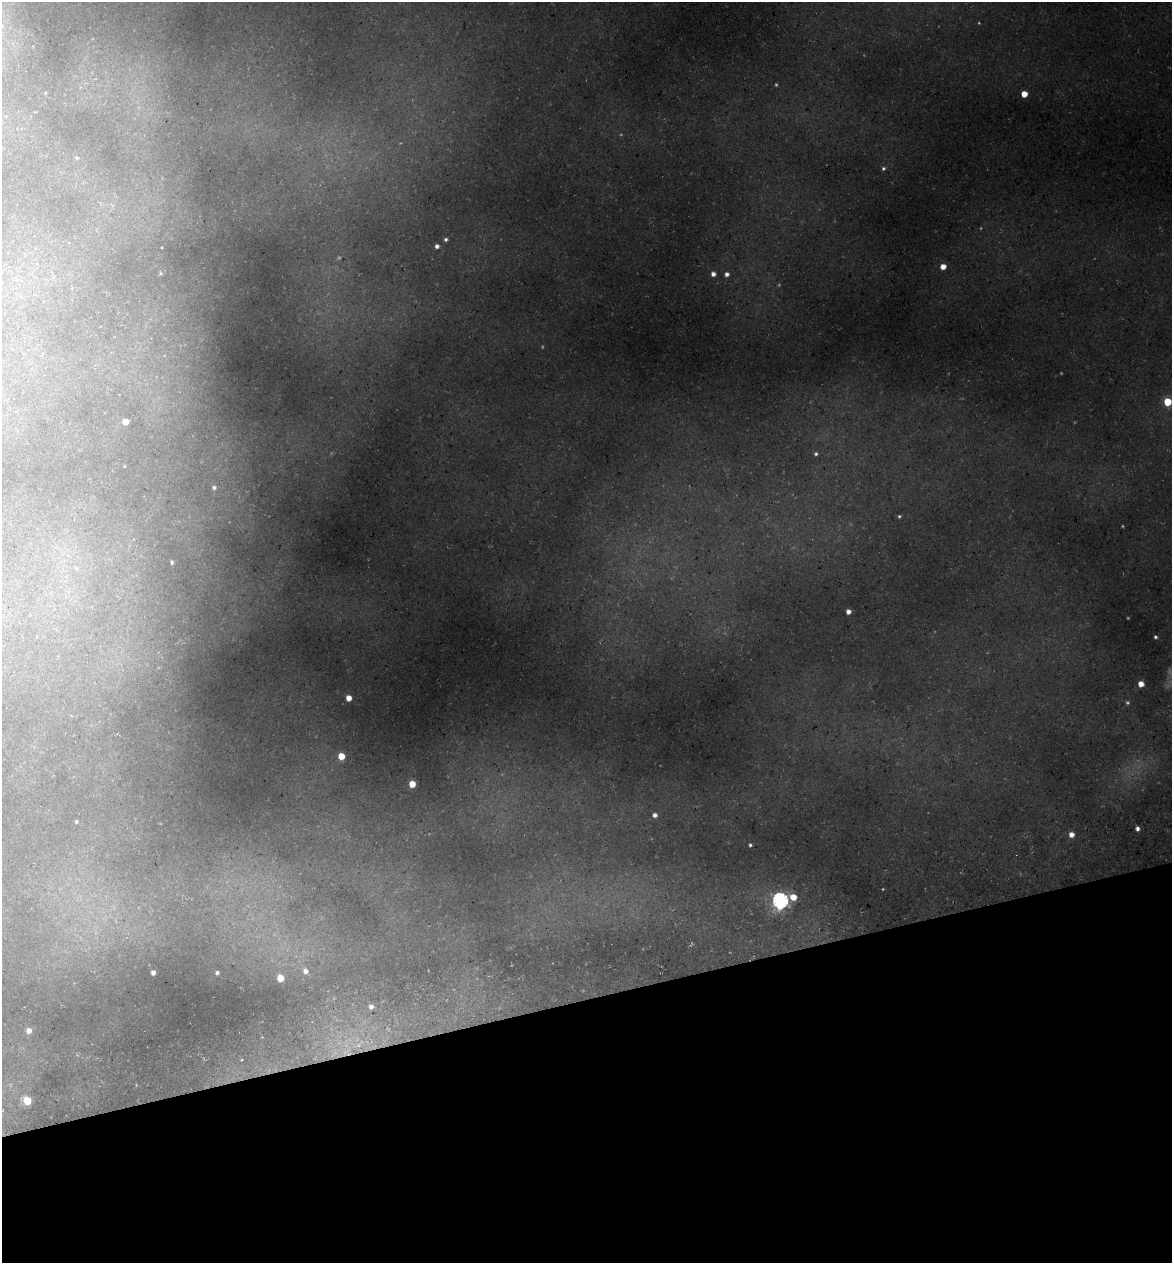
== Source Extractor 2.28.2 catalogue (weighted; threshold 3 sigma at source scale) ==
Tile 14 of 4 x 4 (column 2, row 4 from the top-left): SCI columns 1315-2484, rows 75-1335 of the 4922 x 5194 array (HDU 1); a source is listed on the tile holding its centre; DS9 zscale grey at full resolution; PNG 1174 x 1265 px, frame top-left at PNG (2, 2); no overlay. Shown black and unused: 21% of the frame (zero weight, under 3 of 5 exposures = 5% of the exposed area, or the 3 px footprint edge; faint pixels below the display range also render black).
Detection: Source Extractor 2.28.2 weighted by HDU 2 'WHT'; one run over the whole footprint, this tile lists its part. Background 0.16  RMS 0.0083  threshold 0.0373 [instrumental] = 3 sigma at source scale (4.5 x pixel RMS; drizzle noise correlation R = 1.50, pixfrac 1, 0.0396/0.0396 arcsec/px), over >= 5 px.
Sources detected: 52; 13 too faint to see at this stretch — not listed; the other 39 listed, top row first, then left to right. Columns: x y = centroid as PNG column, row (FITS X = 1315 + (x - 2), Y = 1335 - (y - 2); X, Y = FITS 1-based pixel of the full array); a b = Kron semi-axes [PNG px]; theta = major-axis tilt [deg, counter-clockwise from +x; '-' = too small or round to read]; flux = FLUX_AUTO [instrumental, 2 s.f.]
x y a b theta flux
2 26 7 4 72 2
45 93 3 2 - 0.66
1024 94 5 5 - 14
76 158 6 5 - 2.1
883 168 5 5 - 2
446 239 4 4 - 2.1
437 246 4 4 - 3.8
943 267 5 5 - 10
161 273 5 4 - 1.2
713 274 5 5 - 5.3
727 274 6 5 - 4.4
1168 402 6 5 - 37
125 422 5 5 - 14
816 454 5 5 - 2.1
124 466 4 2 - 0.56
214 487 5 5 - 2.7
899 516 4 4 - 1.5
172 562 4 3 - 1.8
76 568 6 6 - 1.7
848 612 4 4 - 5.5
1155 637 3 3 - 1.9
1141 684 5 5 - 11
349 698 5 4 - 10
341 756 5 5 - 19
412 784 5 5 - 18
655 815 5 5 - 4.4
76 822 3 3 - 1.4
1137 829 5 4 - 4
1071 835 5 5 - 7.7
750 845 5 5 - 2.1
793 897 8 6 -21 16
780 900 7 7 - 330
305 971 7 6 - 5.2
153 973 4 4 - 4.6
217 973 4 3 - 2.3
280 978 5 5 - 16
371 1006 5 5 - 3.7
29 1031 4 4 - 5.3
27 1101 5 5 - 34
Isophote crosses this tile's border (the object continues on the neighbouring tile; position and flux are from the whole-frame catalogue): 2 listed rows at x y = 2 26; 1168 402